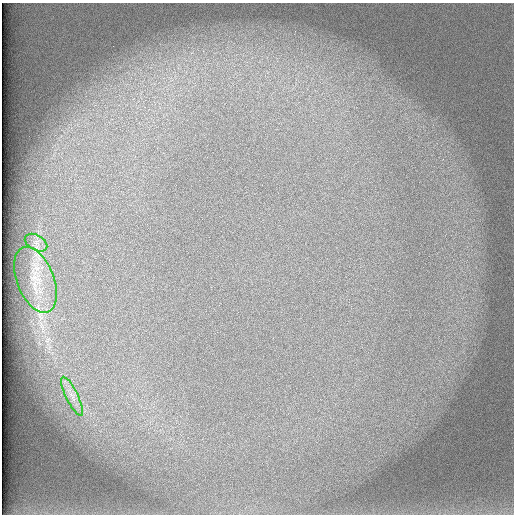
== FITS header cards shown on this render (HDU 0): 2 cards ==
NAXIS1  =                  512 /
NAXIS2  =                  512 /

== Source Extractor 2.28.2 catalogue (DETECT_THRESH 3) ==
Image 512 x 512 px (HDU 0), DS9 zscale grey, 1 PNG px = 1 image px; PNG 516 x 516 px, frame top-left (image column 1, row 512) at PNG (2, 3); each listed source drawn as its Kron ellipse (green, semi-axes under 4 px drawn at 4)
Background 101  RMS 3.2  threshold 9.5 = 3 sigma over >= 5 px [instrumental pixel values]
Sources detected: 3; all 3 listed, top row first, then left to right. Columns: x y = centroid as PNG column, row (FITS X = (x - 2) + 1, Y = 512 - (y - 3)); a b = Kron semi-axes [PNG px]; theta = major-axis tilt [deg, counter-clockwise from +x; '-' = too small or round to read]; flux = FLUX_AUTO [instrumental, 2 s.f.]
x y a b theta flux
36 243 12 7 -29 1400
35 280 34 18 -68 6900
72 396 22 6 -64 2000